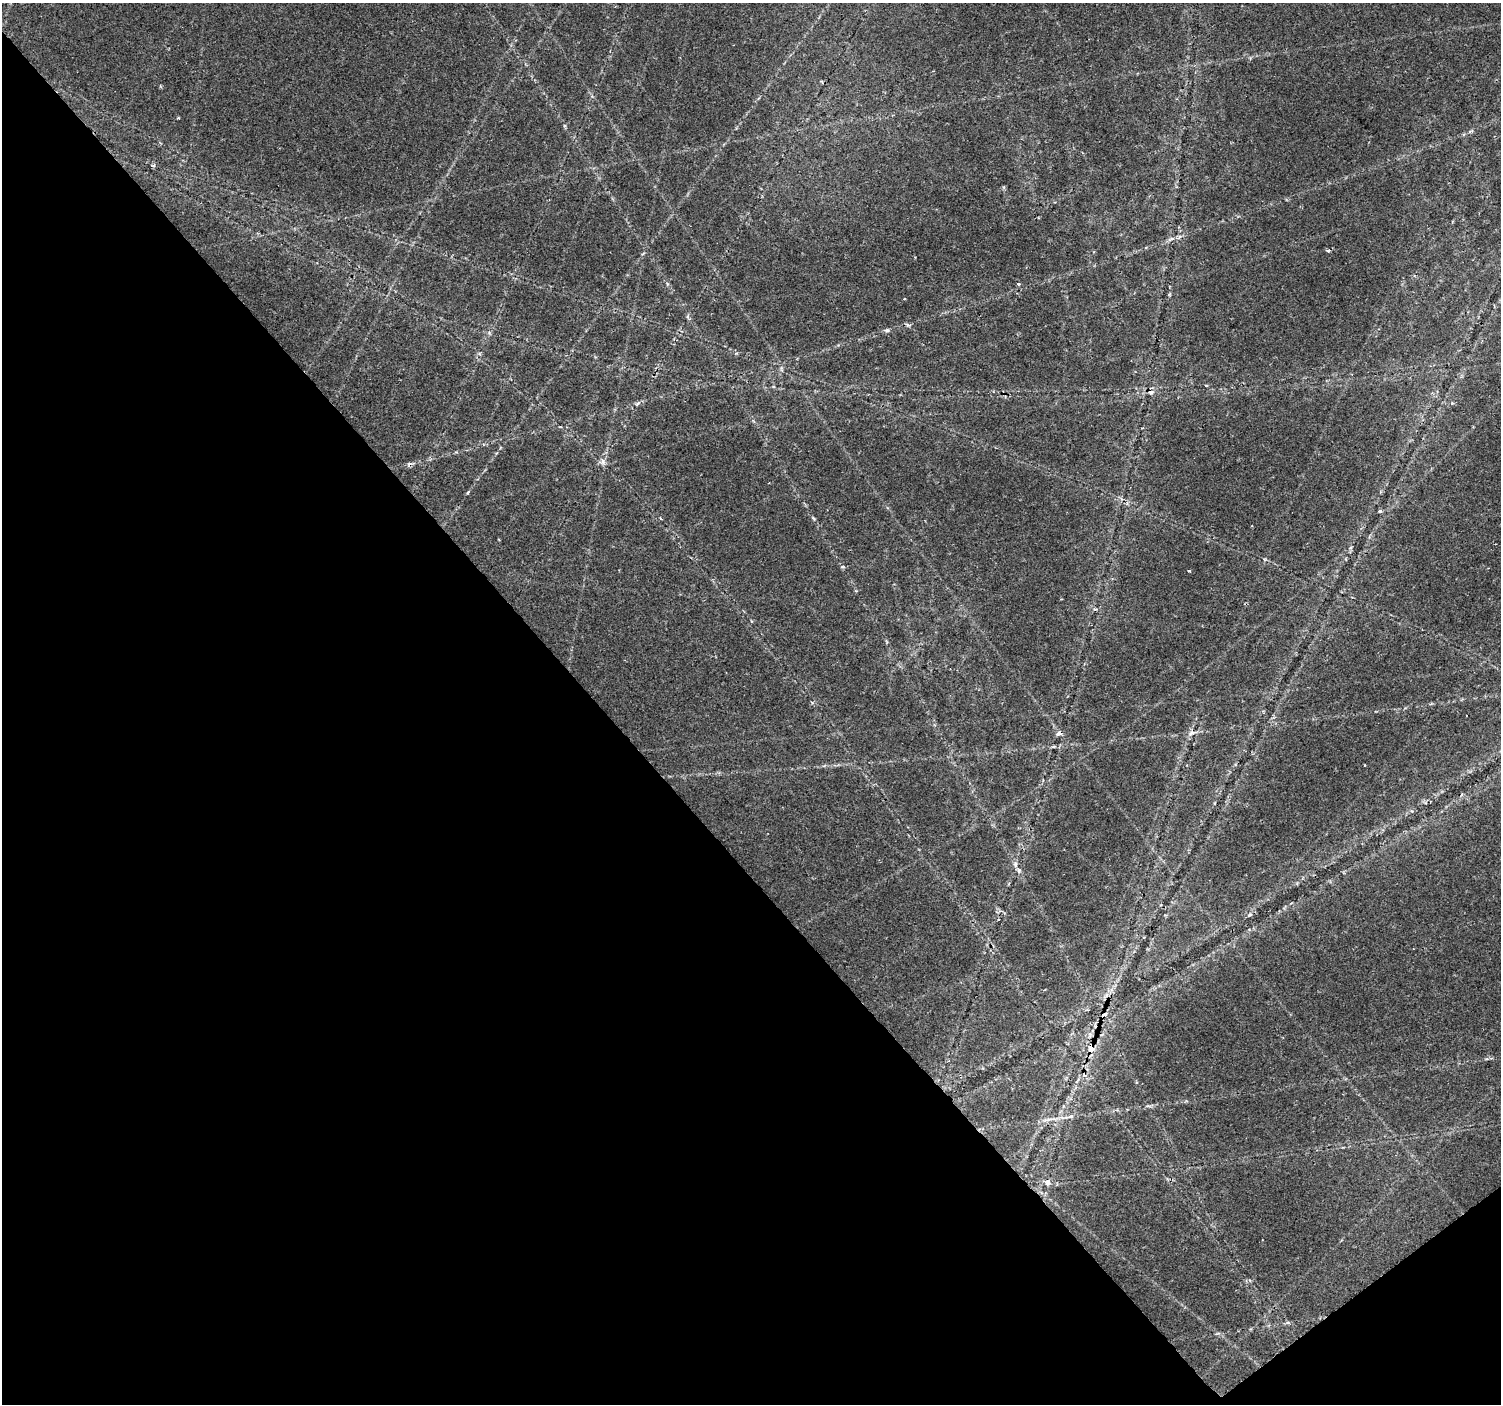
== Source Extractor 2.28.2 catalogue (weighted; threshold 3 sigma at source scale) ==
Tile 14 of 4 x 4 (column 2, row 4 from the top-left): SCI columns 1506-3004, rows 204-1605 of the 6001 x 5954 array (HDU 1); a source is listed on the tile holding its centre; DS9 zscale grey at full resolution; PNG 1503 x 1406 px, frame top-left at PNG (2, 3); no overlay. Shown black and unused: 41% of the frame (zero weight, under 2 of 3 exposures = <1% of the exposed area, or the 3 px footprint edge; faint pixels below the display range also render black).
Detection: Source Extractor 2.28.2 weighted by HDU 2 'WHT'; one run over the whole footprint, this tile lists its part. Background 0.0351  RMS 0.0034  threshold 0.0151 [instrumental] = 3 sigma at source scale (4.5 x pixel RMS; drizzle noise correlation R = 1.50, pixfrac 1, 0.0396/0.0396 arcsec/px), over >= 5 px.
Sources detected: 29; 4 cosmic-ray / hot-pixel residue — not listed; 1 inside a brighter listed object's ellipse — not listed separately; the other 24 listed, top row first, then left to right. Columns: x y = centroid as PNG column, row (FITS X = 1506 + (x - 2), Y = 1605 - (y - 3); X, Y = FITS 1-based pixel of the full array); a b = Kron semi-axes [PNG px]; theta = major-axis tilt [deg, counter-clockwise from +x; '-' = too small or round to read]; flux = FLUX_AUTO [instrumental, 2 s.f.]
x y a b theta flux
178 118 3 2 - 0.34
153 165 5 3 - 0.43
1171 239 11 4 26 1.1
1328 251 4 3 - 1.1
1018 284 3 3 - 0.98
904 299 3 2 - 0.56
887 330 6 5 - 0.74
1206 386 4 3 - 0.34
1151 392 9 7 -33 1.4
1452 403 4 4 - 0.54
603 461 8 6 81 1.3
468 492 6 3 45 0.4
1380 511 4 3 - 0.8
813 518 6 4 -46 0.45
1189 571 3 3 - 0.81
1191 733 10 6 31 1.4
1015 864 8 6 -76 1.1
1250 915 7 4 27 0.65
998 919 3 3 - 0.4
1104 1015 7 4 35 1.4
1091 1049 8 6 86 3.8
1071 1116 6 4 -17 0.57
1047 1120 17 3 12 1.5
1047 1183 8 6 73 1.2
Overlapping masked pixels (flux is a lower limit): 3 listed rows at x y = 1151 392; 1104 1015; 1091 1049
Unlisted compact peaks at least as high as the median listed source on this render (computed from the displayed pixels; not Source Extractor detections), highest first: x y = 843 567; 638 403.